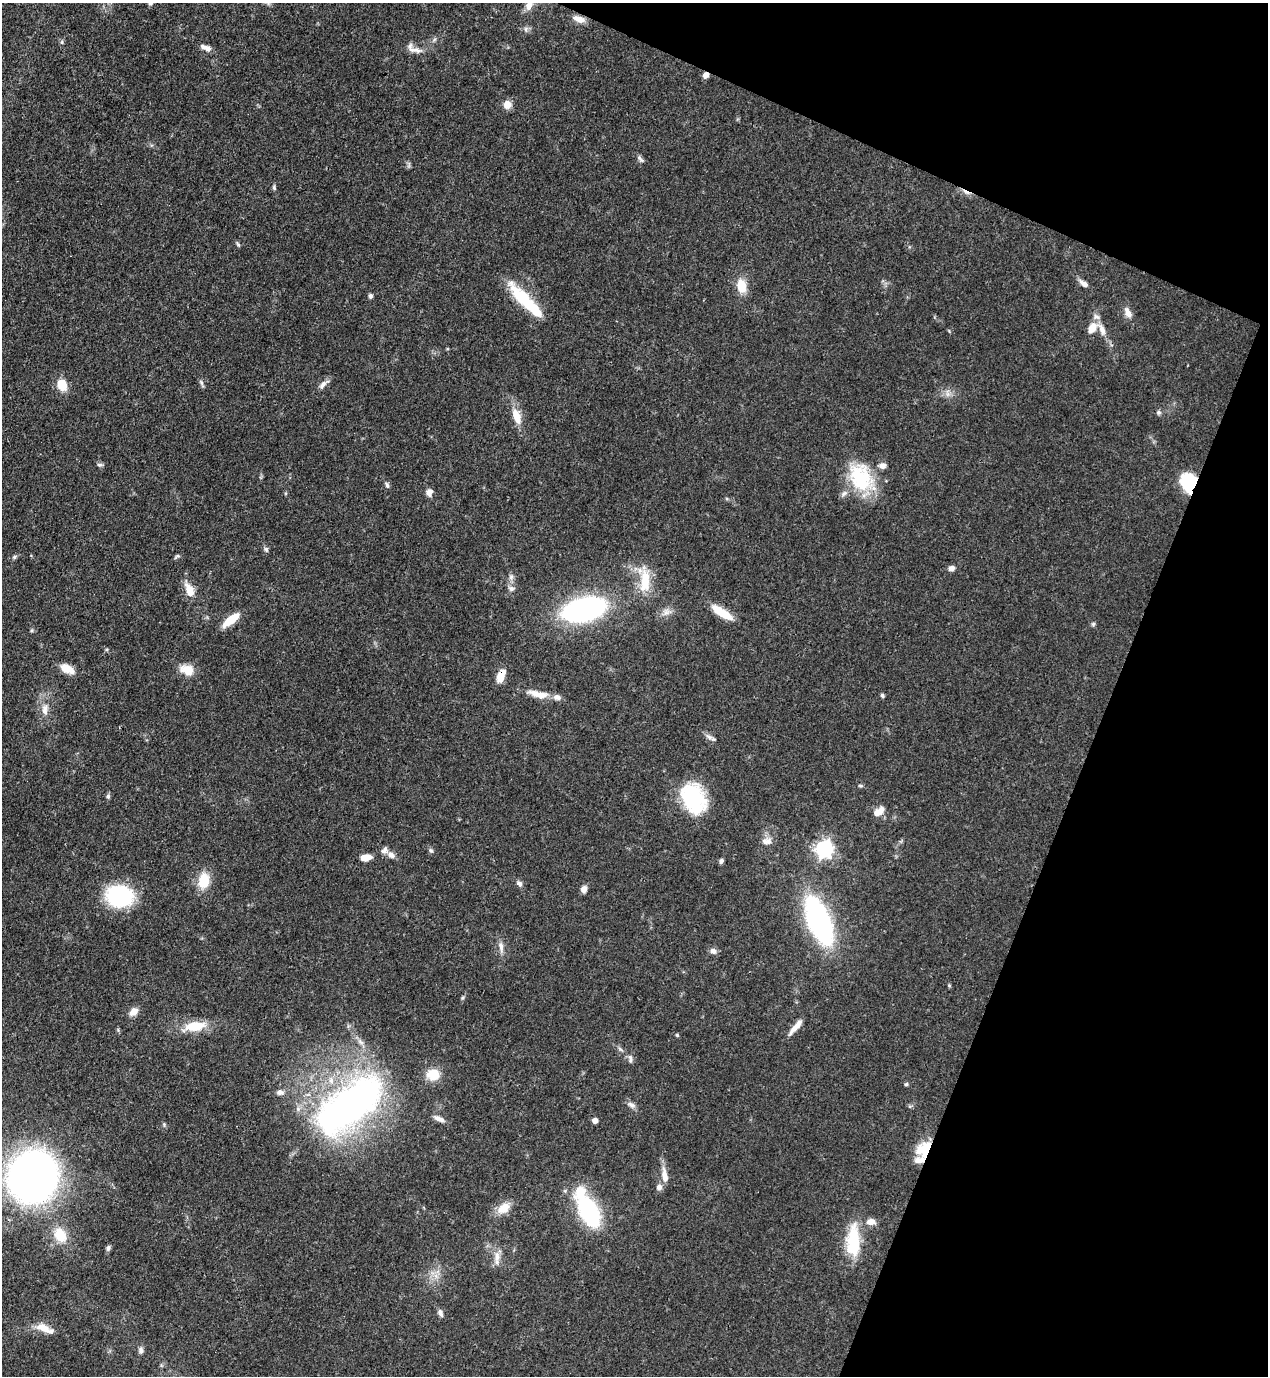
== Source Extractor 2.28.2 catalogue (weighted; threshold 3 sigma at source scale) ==
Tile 8 of 4 x 4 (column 4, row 2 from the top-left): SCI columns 4151-5416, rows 2791-4164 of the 5638 x 5579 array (HDU 1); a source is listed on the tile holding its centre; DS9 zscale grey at full resolution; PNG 1270 x 1378 px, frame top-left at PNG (2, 3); no overlay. Shown black and unused: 20% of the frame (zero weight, under 3 of 4 exposures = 7% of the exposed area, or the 3 px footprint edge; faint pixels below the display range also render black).
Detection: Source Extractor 2.28.2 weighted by HDU 2 'WHT'; one run over the whole footprint, this tile lists its part. Background 0.0515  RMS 0.0033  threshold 0.015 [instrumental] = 3 sigma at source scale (4.5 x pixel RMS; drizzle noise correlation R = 1.50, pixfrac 1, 0.05/0.05 arcsec/px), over >= 5 px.
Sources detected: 105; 1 inside a brighter object's white glare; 2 cosmic-ray / hot-pixel residue — not listed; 8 inside a brighter listed object's ellipse — not listed separately; the other 94 listed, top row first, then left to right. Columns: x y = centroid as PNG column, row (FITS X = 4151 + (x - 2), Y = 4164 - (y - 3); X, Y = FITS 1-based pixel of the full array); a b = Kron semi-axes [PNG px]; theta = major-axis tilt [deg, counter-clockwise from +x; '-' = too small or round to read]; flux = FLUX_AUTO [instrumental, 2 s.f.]
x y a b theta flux
529 5 16 8 68 2.8
579 19 16 7 -19 3
526 29 7 4 90 0.67
206 48 12 5 -20 2.2
411 50 14 7 -19 2.3
507 104 10 10 - 2.6
640 158 11 5 -47 0.96
274 188 7 4 -65 0.59
238 244 8 3 -45 0.48
1084 284 12 6 -33 1.8
741 286 14 10 -78 6
370 296 6 5 - 0.75
523 298 45 16 -47 15
1128 313 15 8 -64 2.5
1092 328 14 9 52 4
1102 329 18 8 -68 3.2
201 382 9 5 -63 0.74
62 385 10 8 -64 7.2
323 385 14 6 55 1.7
947 394 7 4 -71 1
1158 412 7 6 - 0.72
516 416 21 9 -71 5.2
100 465 9 4 -1 0.69
860 477 39 28 -62 21
1189 483 17 14 -77 19
387 485 8 5 -66 0.78
429 492 8 7 - 1.9
266 549 7 5 -74 0.73
177 556 8 5 22 0.61
14 557 6 4 46 0.55
951 568 7 6 - 1.4
511 577 8 6 89 1.1
645 581 30 12 87 9.6
511 589 9 7 -28 1.2
190 590 15 8 -67 5.1
584 609 29 15 14 100
666 612 11 7 45 1.9
722 612 26 8 -33 7.5
231 620 19 7 38 7.7
1093 624 6 5 - 0.53
32 630 6 4 71 0.43
67 669 17 9 -28 4.2
187 670 18 12 -18 4.6
500 678 11 8 81 4.1
535 693 22 8 -15 3.8
882 695 5 4 - 0.64
557 697 10 8 -10 1.7
45 710 17 9 84 3.2
709 737 13 5 -30 1.3
860 785 6 4 -19 0.44
108 796 7 5 90 0.72
693 799 36 24 -65 26
879 811 14 8 39 3.2
768 841 11 9 -60 1.9
824 849 7 7 - 120
431 850 8 5 -48 0.71
391 855 10 7 -30 1.7
366 857 11 6 9 3.1
721 861 6 4 57 0.88
204 881 18 13 78 7.6
519 884 8 6 -41 1.1
584 889 7 6 - 1.8
119 896 20 17 -10 41
819 921 30 13 -68 120
501 947 17 6 -82 1.9
713 951 8 7 - 1.4
949 985 5 4 - 0.38
134 1012 10 7 43 2.9
195 1026 27 11 10 8.8
796 1027 23 6 47 2.9
677 1035 6 4 -45 0.4
630 1059 12 6 -88 1.1
433 1074 14 12 -2 6.3
906 1084 5 4 - 0.61
280 1092 9 6 -3 1.3
631 1105 13 6 -21 1.3
349 1106 97 41 37 130
439 1119 14 6 -24 1.9
595 1120 4 4 - 2.1
924 1149 17 12 45 11
665 1176 20 7 -82 3.3
33 1177 33 30 66 220
659 1187 9 7 49 1.4
503 1208 19 12 36 4.7
589 1212 30 16 -63 38
871 1222 11 7 1 2.5
60 1235 19 14 -59 7.5
853 1241 36 14 90 16
108 1248 7 5 72 0.91
497 1256 17 8 -89 2.9
436 1276 7 4 -72 1.2
440 1313 10 6 -64 1.2
43 1328 19 10 -23 4.3
141 1350 9 6 -83 1.1
Overlapping masked pixels (flux is a lower limit): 3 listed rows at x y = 1189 483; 500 678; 924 1149
Isophote crosses this tile's border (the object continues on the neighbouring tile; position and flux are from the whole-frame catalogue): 1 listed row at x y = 529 5